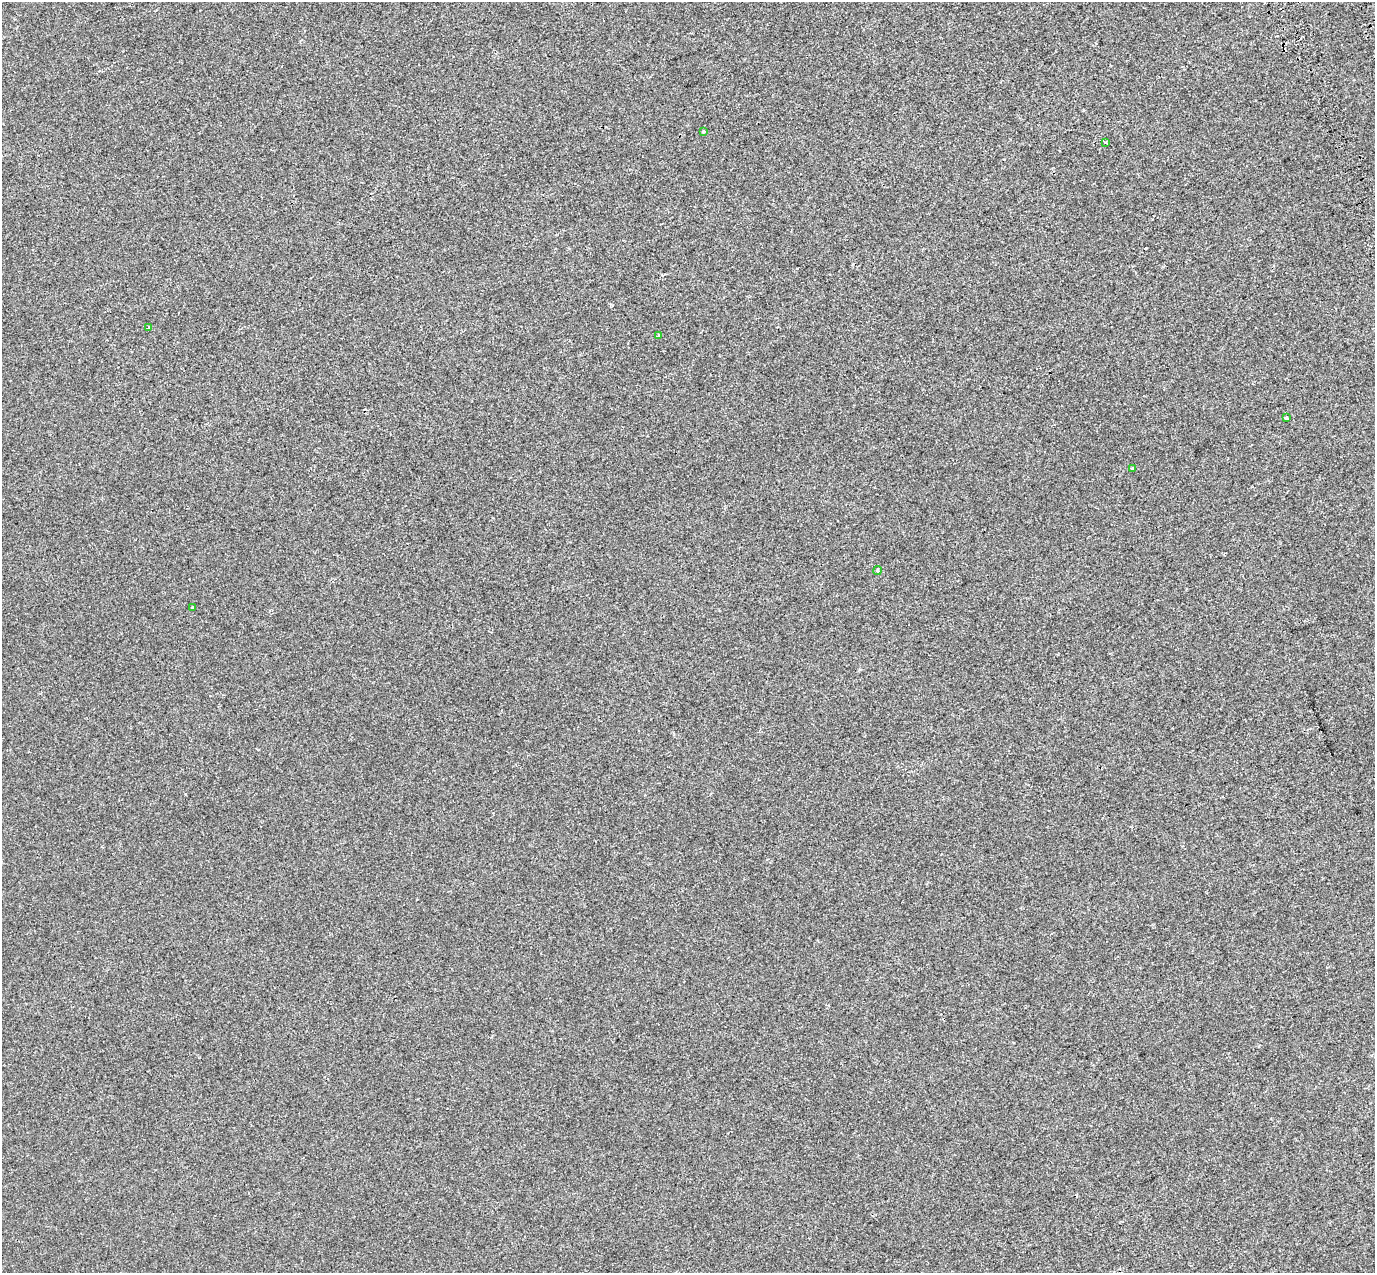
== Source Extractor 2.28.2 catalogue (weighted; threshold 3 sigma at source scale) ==
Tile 10 of 4 x 4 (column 2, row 3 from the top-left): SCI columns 1472-2844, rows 1515-2785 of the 5685 x 5518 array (HDU 1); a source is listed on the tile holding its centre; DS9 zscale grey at full resolution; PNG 1377 x 1275 px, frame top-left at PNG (2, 2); each listed source drawn as its Kron ellipse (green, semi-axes under 4 px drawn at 4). Shown black and unused: <1% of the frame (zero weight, under 2 of 3 exposures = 7% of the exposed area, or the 3 px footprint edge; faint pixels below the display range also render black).
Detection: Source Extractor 2.28.2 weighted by HDU 2 'WHT'; one run over the whole footprint, this tile lists its part. Background -6.06e-04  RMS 0.0045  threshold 0.0203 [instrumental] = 3 sigma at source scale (4.5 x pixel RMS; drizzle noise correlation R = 1.50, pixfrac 1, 0.0396/0.0396 arcsec/px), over >= 5 px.
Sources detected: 8; all 8 listed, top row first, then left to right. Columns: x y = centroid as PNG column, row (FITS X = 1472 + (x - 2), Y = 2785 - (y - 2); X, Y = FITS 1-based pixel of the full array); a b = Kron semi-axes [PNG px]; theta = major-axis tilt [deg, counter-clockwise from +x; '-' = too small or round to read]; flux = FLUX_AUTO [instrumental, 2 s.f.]
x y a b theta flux
703 131 3 3 - 2.6
1106 143 4 2 - 0.44
149 328 4 3 - 1.7
658 336 4 3 - 0.45
1286 418 3 3 - 1.2
1132 468 3 3 - 3.4
878 571 4 4 - 1.2
193 607 3 3 - 1.4